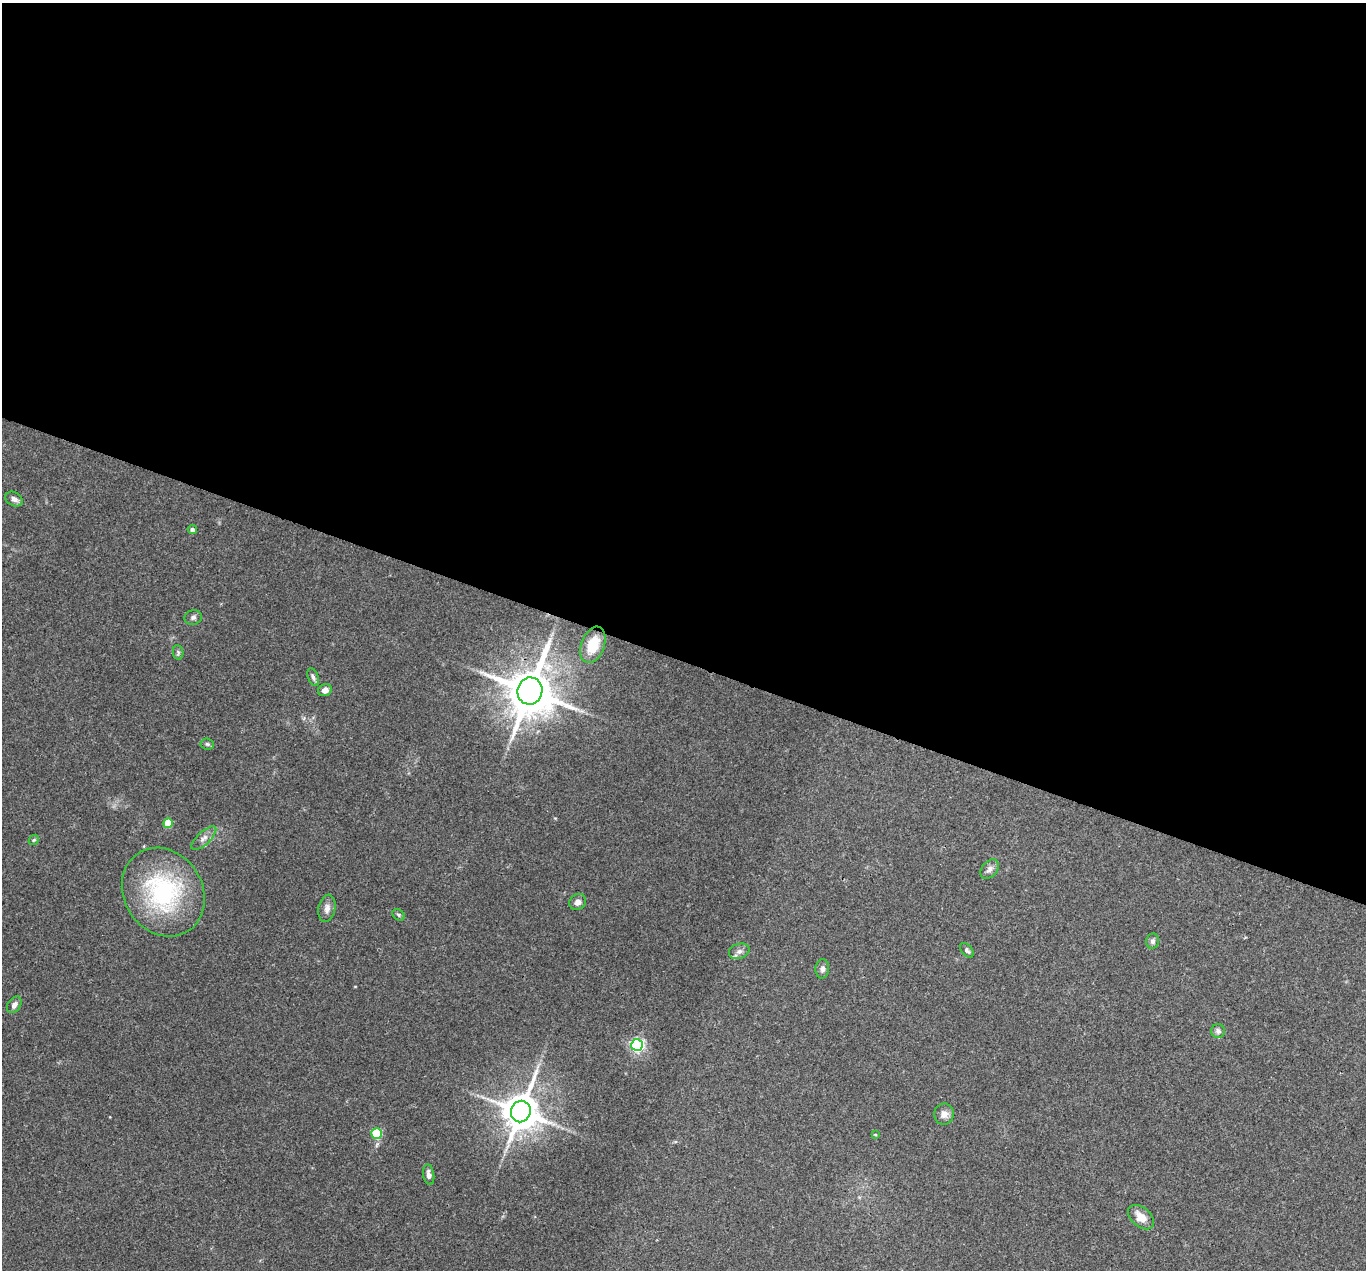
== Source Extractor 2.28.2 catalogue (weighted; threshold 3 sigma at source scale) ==
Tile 3 of 4 x 4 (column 3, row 1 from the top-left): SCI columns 2732-4095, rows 4072-5339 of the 5462 x 5475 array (HDU 1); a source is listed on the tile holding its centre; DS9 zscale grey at full resolution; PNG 1368 x 1272 px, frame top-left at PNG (2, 3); each listed source drawn as its Kron ellipse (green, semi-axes under 4 px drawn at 4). Shown black and unused: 52% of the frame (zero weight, under 3 of 4 exposures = <1% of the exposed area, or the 3 px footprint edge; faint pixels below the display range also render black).
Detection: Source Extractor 2.28.2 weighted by HDU 2 'WHT'; one run over the whole footprint, this tile lists its part. Background 0.0735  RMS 0.0056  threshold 0.0252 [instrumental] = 3 sigma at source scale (4.5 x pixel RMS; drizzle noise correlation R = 1.50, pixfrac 1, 0.05/0.05 arcsec/px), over >= 5 px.
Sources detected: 30; all 30 listed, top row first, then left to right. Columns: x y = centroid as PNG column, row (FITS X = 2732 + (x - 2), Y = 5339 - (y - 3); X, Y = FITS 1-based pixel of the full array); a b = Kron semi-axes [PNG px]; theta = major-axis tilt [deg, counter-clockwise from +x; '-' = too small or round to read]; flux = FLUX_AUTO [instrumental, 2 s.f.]
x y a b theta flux
14 499 9 6 -29 2.5
192 530 4 4 - 2
193 617 9 7 15 1.7
593 645 19 11 69 12
178 652 7 5 -81 1.1
313 677 9 5 -69 1.5
325 690 7 6 - 2.9
530 691 13 12 - 2900
207 744 6 5 - 1.1
168 823 5 4 - 16
204 838 16 6 43 3.1
34 840 6 4 43 0.77
990 869 11 7 50 2.6
163 892 46 39 -57 74
578 902 9 7 41 2.5
327 908 14 8 79 3.3
399 915 7 5 -37 0.99
1153 941 8 6 77 1.9
967 950 8 5 -49 1.4
739 951 10 7 19 2.5
822 969 9 7 86 2.2
14 1005 9 6 57 2.5
1218 1031 7 7 - 2
637 1045 6 6 - 130
521 1112 11 9 69 1600
944 1114 10 10 - 3.6
377 1133 5 5 - 32
875 1135 4 2 - 0.42
429 1175 10 5 -80 2.6
1141 1217 15 9 -40 6.8
Overlapping masked pixels (flux is a lower limit): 1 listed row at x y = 530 691